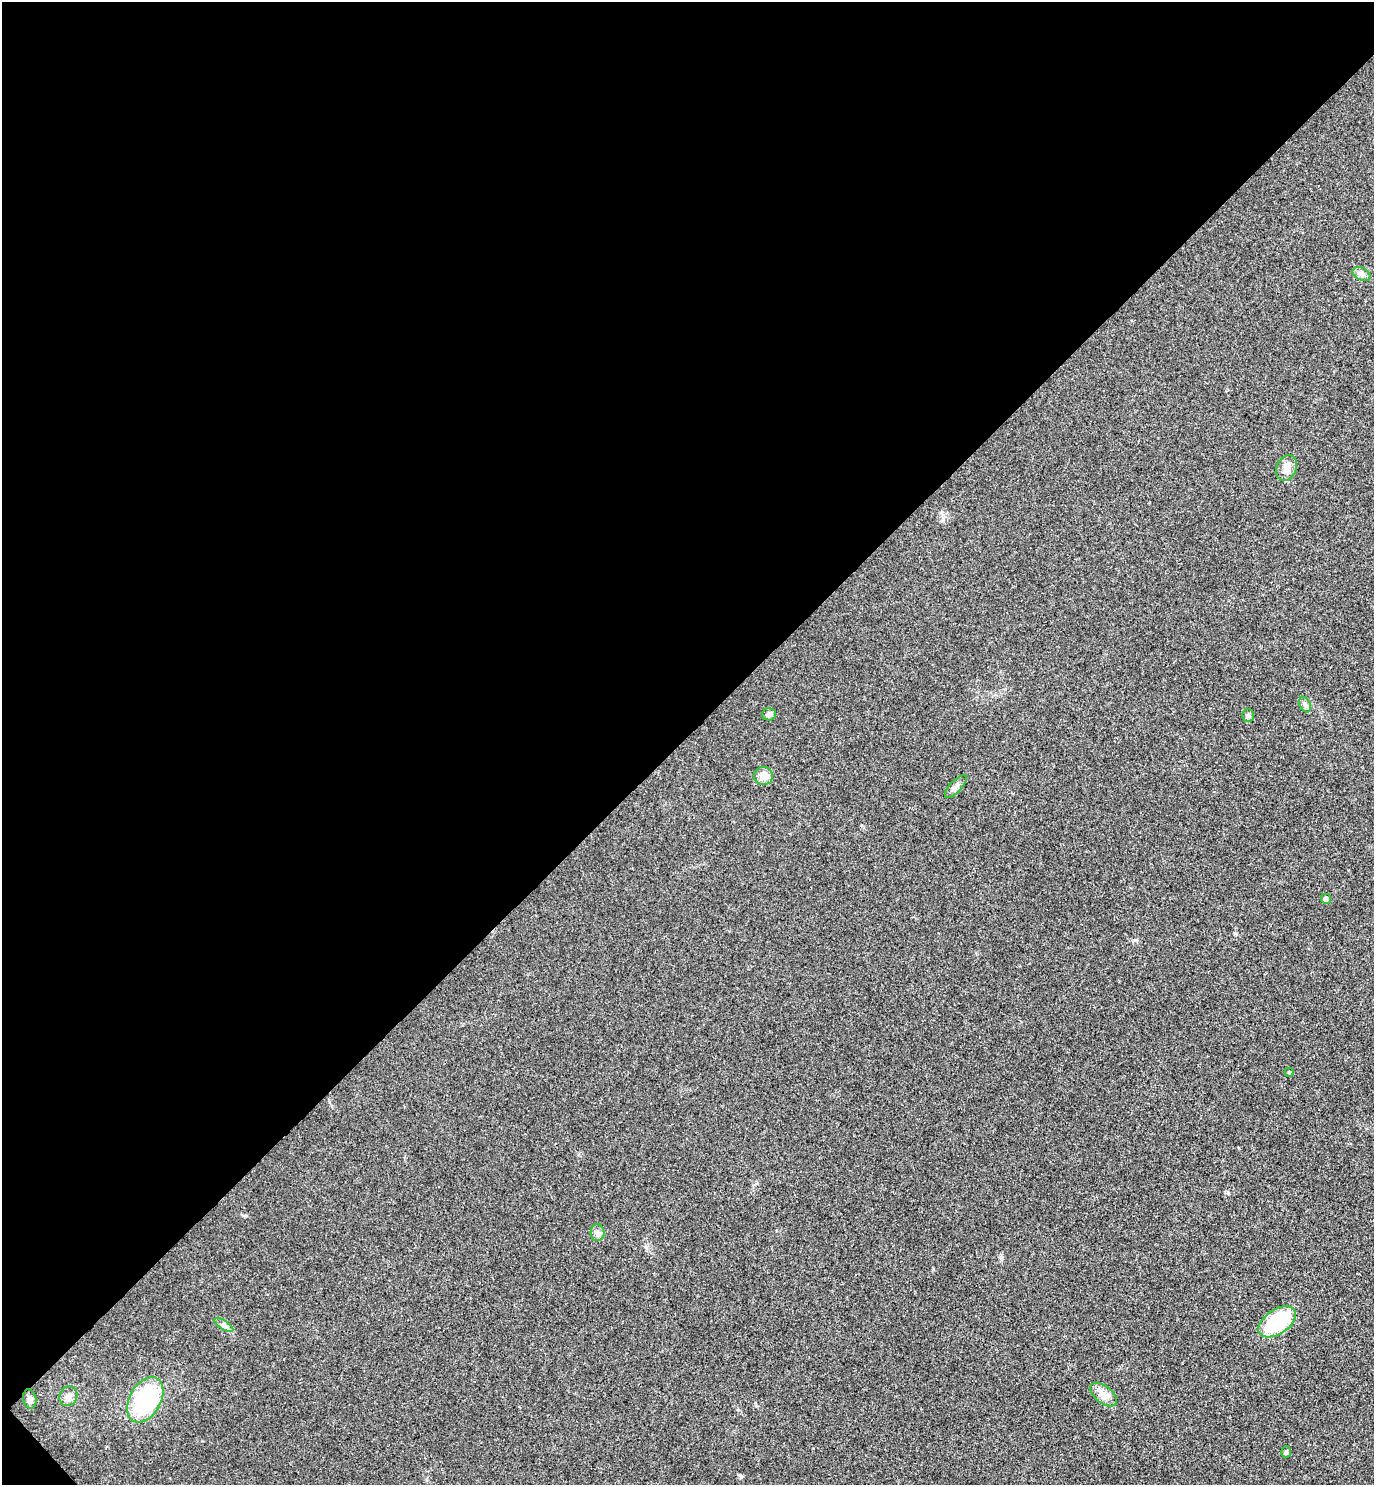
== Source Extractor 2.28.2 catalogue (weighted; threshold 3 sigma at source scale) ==
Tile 5 of 4 x 4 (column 1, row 2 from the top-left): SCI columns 200-1571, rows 3016-4498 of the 6024 x 6027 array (HDU 1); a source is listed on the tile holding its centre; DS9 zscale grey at full resolution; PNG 1376 x 1487 px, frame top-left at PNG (2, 2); each listed source drawn as its Kron ellipse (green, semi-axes under 4 px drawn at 4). Shown black and unused: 50% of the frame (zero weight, under 3 of 4 exposures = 6% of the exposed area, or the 3 px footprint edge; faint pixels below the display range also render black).
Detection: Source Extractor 2.28.2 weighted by HDU 2 'WHT'; one run over the whole footprint, this tile lists its part. Background 0.0284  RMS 0.0063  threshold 0.0283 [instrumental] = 3 sigma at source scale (4.5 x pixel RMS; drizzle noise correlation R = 1.50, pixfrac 1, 0.05/0.05 arcsec/px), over >= 5 px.
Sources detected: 17; all 17 listed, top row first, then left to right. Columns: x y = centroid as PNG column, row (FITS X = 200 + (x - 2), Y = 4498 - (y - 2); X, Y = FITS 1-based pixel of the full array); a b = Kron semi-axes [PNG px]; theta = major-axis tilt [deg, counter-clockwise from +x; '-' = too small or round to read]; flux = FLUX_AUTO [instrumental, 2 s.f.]
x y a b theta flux
1362 274 9 6 -27 2.1
1286 468 13 10 63 5.2
1305 705 8 5 -63 1.5
769 714 7 6 - 1.7
1248 716 6 5 - 1.6
763 776 9 9 - 6.2
956 787 15 6 48 2.6
1326 899 5 4 - 2
1289 1072 4 4 - 0.82
597 1233 8 7 - 2.1
1277 1322 21 12 34 39
224 1325 11 4 -32 1.9
1104 1395 15 8 -38 4.9
68 1396 10 8 65 3.4
30 1399 10 6 -78 2.5
145 1400 24 15 61 53
1286 1452 6 5 - 1.1
Unlisted compact peaks at least as high as the median listed source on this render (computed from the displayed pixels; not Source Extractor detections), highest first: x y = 741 1476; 933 1269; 1228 1193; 1001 1258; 1235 934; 1135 940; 245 1216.